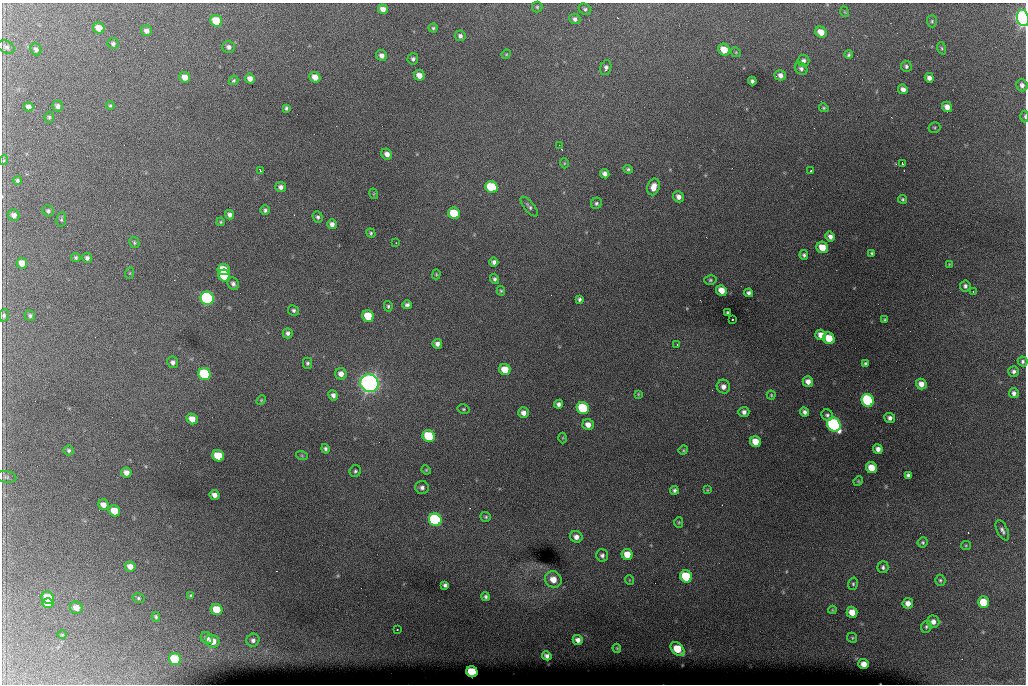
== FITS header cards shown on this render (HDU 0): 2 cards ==
NAXIS1  =                 1024 /fastest changing axis
NAXIS2  =                  682 /next to fastest changing axis

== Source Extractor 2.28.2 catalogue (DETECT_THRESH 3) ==
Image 1024 x 682 px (HDU 0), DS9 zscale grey, 1 PNG px = 1 image px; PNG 1028 x 686 px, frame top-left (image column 1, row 682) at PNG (2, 3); each listed source drawn as its Kron ellipse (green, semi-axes under 4 px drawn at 4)
Background 6050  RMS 51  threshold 152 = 3 sigma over >= 5 px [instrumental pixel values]
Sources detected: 209; all 209 listed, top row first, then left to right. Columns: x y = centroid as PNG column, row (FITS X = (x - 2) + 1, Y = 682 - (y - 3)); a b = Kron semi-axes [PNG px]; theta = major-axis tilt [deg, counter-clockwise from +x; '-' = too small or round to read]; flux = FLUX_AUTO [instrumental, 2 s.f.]
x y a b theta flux
537 7 5 5 - 5.3e+03
383 9 5 4 - 2.1e+04
585 9 6 5 - 6.6e+03
845 12 5 3 - 3.1e+03
1023 18 8 6 -76 1.4e+06
575 19 6 5 - 1.0e+04
216 21 6 5 - 1.1e+05
932 21 6 5 - 5.4e+03
99 28 6 5 - 4.2e+04
433 28 4 4 - 4.7e+03
146 31 5 5 - 1.3e+04
821 32 6 5 - 3.6e+04
460 36 5 5 - 9.9e+03
113 44 6 5 - 7.8e+03
6 47 9 6 -24 9.2e+03
229 47 6 6 - 1.1e+04
942 48 6 4 -71 4.4e+03
36 49 6 5 - 1.1e+04
724 50 6 5 - 5.6e+04
736 52 5 4 - 4.2e+03
506 54 5 4 - 3.2e+03
382 55 6 5 - 1.6e+04
849 55 4 3 - 6.0e+03
413 59 5 5 - 8.5e+03
803 61 6 6 - 1.1e+04
906 66 6 5 - 8.2e+03
606 68 8 5 73 1.1e+04
801 69 7 5 -44 9.0e+03
419 75 5 5 - 2.6e+04
780 75 5 5 - 1.6e+04
185 77 5 5 - 3.1e+04
315 77 5 5 - 3.0e+04
250 78 5 5 - 2.0e+04
929 78 5 4 - 1.5e+04
234 80 5 4 - 5.1e+03
752 81 4 4 - 8.2e+03
1022 85 6 5 - 1.2e+04
903 89 5 4 - 1.4e+04
57 106 5 5 - 1.2e+04
110 106 4 3 - 4.1e+03
29 107 5 4 - 1.5e+04
947 107 5 5 - 2.3e+04
286 108 4 3 - 6.1e+03
824 108 5 4 - 4.5e+03
1025 116 6 3 -89 4.0e+03
49 117 5 4 - 5.1e+03
934 127 6 5 - 4.2e+03
559 145 2 2 - 2.5e+03
387 154 6 5 - 1.7e+04
4 160 5 3 - 3.3e+03
564 163 5 3 - 3.0e+03
902 163 3 2 - 2.3e+03
628 169 5 4 - 6.1e+03
260 170 3 2 - 2.3e+03
811 171 3 2 - 5.5e+03
605 174 5 4 - 1.5e+04
17 181 4 4 - 6.9e+03
281 187 5 5 - 1.4e+04
491 187 6 5 - 2.2e+05
654 187 8 6 74 3.3e+04
374 194 5 3 - 2.9e+03
678 197 6 5 - 1.6e+04
902 199 4 4 - 5.1e+03
596 203 6 5 - 6.4e+03
529 207 12 5 -51 9.7e+03
265 210 5 5 - 7.9e+03
48 211 6 5 - 7.6e+03
454 213 6 5 - 1.3e+05
14 215 6 5 - 1.6e+04
229 215 5 4 - 1.3e+04
318 217 6 5 - 7.9e+03
61 219 7 5 81 5.8e+03
221 222 4 3 - 4.2e+03
332 224 5 4 - 1.5e+04
371 233 5 4 - 5.6e+03
830 237 5 4 - 1.5e+04
134 242 6 4 -61 5.5e+03
396 243 3 2 - 4.8e+03
822 247 6 5 - 6.0e+04
872 253 4 3 - 6.2e+03
804 255 5 4 - 7.1e+03
76 258 4 4 - 6.0e+03
87 258 5 5 - 9.1e+03
494 262 4 4 - 1.1e+04
22 263 5 5 - 3.1e+04
949 264 4 3 - 2.6e+03
223 270 6 5 - 7.7e+04
130 273 6 3 72 3.3e+03
436 274 5 4 - 4.0e+03
224 276 6 5 - 1.4e+05
494 279 5 4 - 7.6e+03
710 280 6 5 - 5.9e+03
233 284 7 5 -64 1.1e+04
965 286 5 5 - 9.3e+03
721 290 5 5 - 3.8e+04
501 291 5 4 - 4.3e+03
973 291 3 2 - 2.7e+03
749 293 4 4 - 9.6e+03
207 298 7 6 - 8.7e+05
579 299 4 4 - 8.2e+03
407 305 4 4 - 9.6e+03
388 306 5 4 - 5.6e+03
293 310 6 5 - 7.5e+03
727 313 3 3 - 4.7e+03
4 315 6 5 - 7.0e+03
30 315 5 5 - 6.5e+03
368 316 6 5 - 9.3e+04
732 319 3 3 - 8.2e+03
885 320 3 3 - 4.6e+03
288 333 5 5 - 1.0e+04
821 335 5 5 - 3.3e+04
829 338 6 5 - 9.2e+04
437 344 5 4 - 1.4e+04
677 344 3 2 - 2.3e+03
1023 361 5 4 - 7.1e+03
173 362 6 5 - 1.2e+04
307 363 5 4 - 6.8e+03
865 363 4 4 - 6.8e+03
505 370 6 5 - 6.2e+04
1014 371 5 5 - 9.5e+03
204 374 6 6 - 2.7e+05
341 374 6 5 - 2.2e+04
808 381 5 5 - 2.3e+04
369 383 9 8 - 2.2e+06
921 384 5 5 - 2.7e+04
723 387 7 6 - 1.9e+04
1014 393 5 5 - 1.1e+04
638 394 4 3 - 3.1e+03
333 395 5 4 - 1.2e+04
771 395 4 4 - 4.3e+03
261 400 5 4 - 3.8e+03
868 400 6 6 - 3.9e+05
558 404 4 4 - 1.2e+04
583 408 6 6 - 2.6e+05
463 409 6 4 -14 5.2e+03
744 412 5 5 - 1.3e+04
804 412 4 4 - 1.2e+04
523 413 5 5 - 2.0e+04
827 415 6 5 - 8.1e+03
890 418 5 5 - 1.3e+04
192 419 6 5 - 3.5e+04
834 424 7 6 - 9.7e+05
588 425 6 5 - 2.4e+04
429 436 6 5 - 2.1e+05
563 438 5 3 - 3.5e+03
755 442 6 5 - 4.9e+04
325 449 5 4 - 8.0e+03
878 449 4 4 - 1.7e+04
69 450 5 5 - 6.8e+03
683 450 5 4 - 4.3e+03
218 456 6 5 - 1.0e+05
302 456 6 4 -19 4.3e+03
871 468 6 5 - 6.2e+04
426 470 5 4 - 3.8e+03
355 471 6 5 - 6.6e+03
126 473 5 5 - 2.1e+04
908 475 4 4 - 8.0e+03
6 477 10 6 -8 8.5e+03
858 481 5 4 - 3.7e+03
422 487 6 6 - 1.1e+04
674 490 4 4 - 8.2e+03
707 490 4 3 - 3.6e+03
214 495 5 5 - 1.9e+04
103 505 6 5 - 2.3e+04
114 511 6 5 - 5.7e+04
486 517 5 5 - 6.2e+03
435 520 6 6 - 7.0e+05
679 522 5 4 - 4.3e+03
1002 530 11 5 -63 1.1e+04
576 537 6 6 - 1.9e+04
923 542 5 5 - 5.8e+03
966 545 5 4 - 3.8e+03
627 554 5 5 - 4.9e+04
602 555 6 6 - 1.0e+04
130 566 5 5 - 2.3e+04
883 567 6 5 - 8.3e+03
686 576 6 6 - 1.9e+05
553 579 8 8 - 4.0e+04
629 580 5 3 - 2.7e+03
940 580 5 5 - 6.3e+03
853 584 6 5 - 6.1e+03
445 585 4 4 - 9.1e+03
191 596 4 4 - 4.3e+03
485 597 4 4 - 7.6e+03
48 598 6 6 - 7.6e+04
138 598 6 4 -16 5.7e+03
983 602 6 5 - 1.1e+05
48 603 5 5 - 3.5e+04
908 603 5 5 - 2.4e+04
76 608 6 6 - 2.8e+04
216 609 6 5 - 7.8e+04
832 610 4 4 - 3.4e+03
852 612 5 5 - 4.5e+04
156 617 5 4 - 5.4e+03
933 622 6 6 - 2.0e+04
926 627 6 5 - 6.5e+03
397 629 3 2 - 5.0e+03
62 635 5 3 - 2.9e+03
207 638 7 5 -45 1.5e+04
852 638 5 4 - 5.1e+03
253 640 6 6 - 1.2e+04
578 640 5 5 - 1.8e+04
213 641 7 6 - 3.6e+04
617 648 4 3 - 3.5e+03
678 649 8 5 -45 1.0e+05
547 656 5 4 - 1.3e+04
175 659 6 6 - 2.2e+05
864 664 5 5 - 3.1e+04
472 672 6 5 - 1.7e+05
At the frame edge (FLAGS 8, measured only in part): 3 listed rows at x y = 1023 18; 1025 116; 4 315

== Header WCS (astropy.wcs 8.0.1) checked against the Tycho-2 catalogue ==
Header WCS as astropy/WCSLIB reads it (CRVAL/CRPIX/CD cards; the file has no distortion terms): RA---TAN/DEC--TAN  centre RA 07:06:07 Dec +31:10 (106.53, +31.16 deg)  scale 1.44 arcsec/px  FOV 24.5' x 16.3'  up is -93 deg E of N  parity flipped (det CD > 0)
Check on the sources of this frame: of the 60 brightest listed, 8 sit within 2.2 arcsec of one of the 15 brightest Tycho-2 stars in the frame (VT <= 12.35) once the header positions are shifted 0.31 arcsec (0.26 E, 0.16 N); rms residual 1.19 arcsec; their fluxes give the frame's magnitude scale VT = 25.38 - 2.5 log10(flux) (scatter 0.33 mag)
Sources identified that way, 8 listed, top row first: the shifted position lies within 2.2 arcsec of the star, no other Tycho-2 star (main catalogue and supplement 1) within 4.4 arcsec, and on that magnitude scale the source's flux lands within +1.5 / -3 mag of the star's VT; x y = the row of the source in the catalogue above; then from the Tycho-2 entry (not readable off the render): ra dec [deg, ICRS J2000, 3 dp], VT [Tycho-2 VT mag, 2 dp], TYC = Tycho-2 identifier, HIP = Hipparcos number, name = IAU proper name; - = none
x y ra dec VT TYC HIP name
491 187 106.458 +31.151 12.35 2438-728-1 - -
204 374 106.551 +31.041 11.84 2438-663-1 - -
369 383 106.552 +31.106 9.20 2438-180-1 - -
868 400 106.550 +31.305 11.61 2438-184-1 - -
583 408 106.559 +31.192 11.79 2438-1039-1 - -
834 424 106.562 +31.292 10.01 2438-106-1 - -
435 520 106.614 +31.135 11.36 2438-550-1 - -
472 672 106.684 +31.152 11.76 2438-931-1 - -